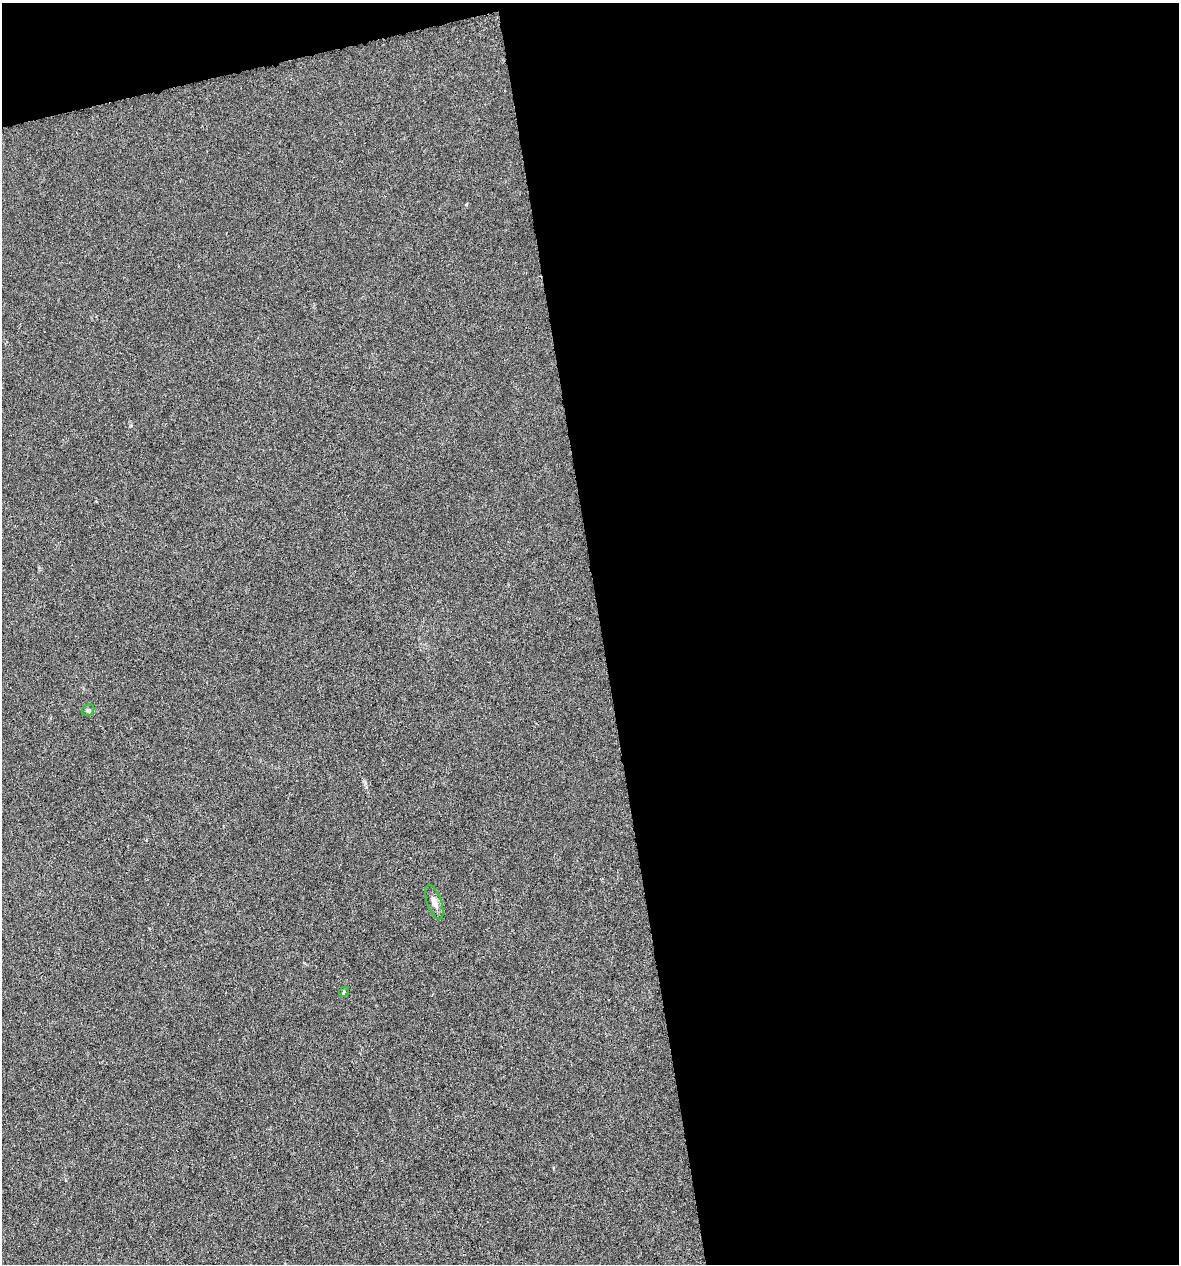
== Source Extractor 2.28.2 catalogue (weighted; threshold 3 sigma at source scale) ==
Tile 4 of 4 x 4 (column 4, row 1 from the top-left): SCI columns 3572-4748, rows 3787-5048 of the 4843 x 5052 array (HDU 1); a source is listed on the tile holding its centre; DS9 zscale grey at full resolution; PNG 1181 x 1266 px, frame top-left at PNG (2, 3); each listed source drawn as its Kron ellipse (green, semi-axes under 4 px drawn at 4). Shown black and unused: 51% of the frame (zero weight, under 4 of 8 exposures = <1% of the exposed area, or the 3 px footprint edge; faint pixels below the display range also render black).
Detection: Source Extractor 2.28.2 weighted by HDU 2 'WHT'; one run over the whole footprint, this tile lists its part. Background -0.00911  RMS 0.0022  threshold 0.00881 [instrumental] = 3 sigma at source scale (4.09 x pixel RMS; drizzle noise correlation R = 1.36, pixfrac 0.8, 0.0396/0.0396 arcsec/px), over >= 5 px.
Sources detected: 3; all 3 listed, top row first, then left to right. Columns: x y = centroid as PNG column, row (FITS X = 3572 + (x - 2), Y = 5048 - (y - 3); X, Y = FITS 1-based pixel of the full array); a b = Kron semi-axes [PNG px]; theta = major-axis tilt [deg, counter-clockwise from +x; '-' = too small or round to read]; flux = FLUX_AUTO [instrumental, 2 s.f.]
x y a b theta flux
88 710 6 5 - 0.34
434 902 18 7 -70 1.3
344 992 5 4 - 0.29